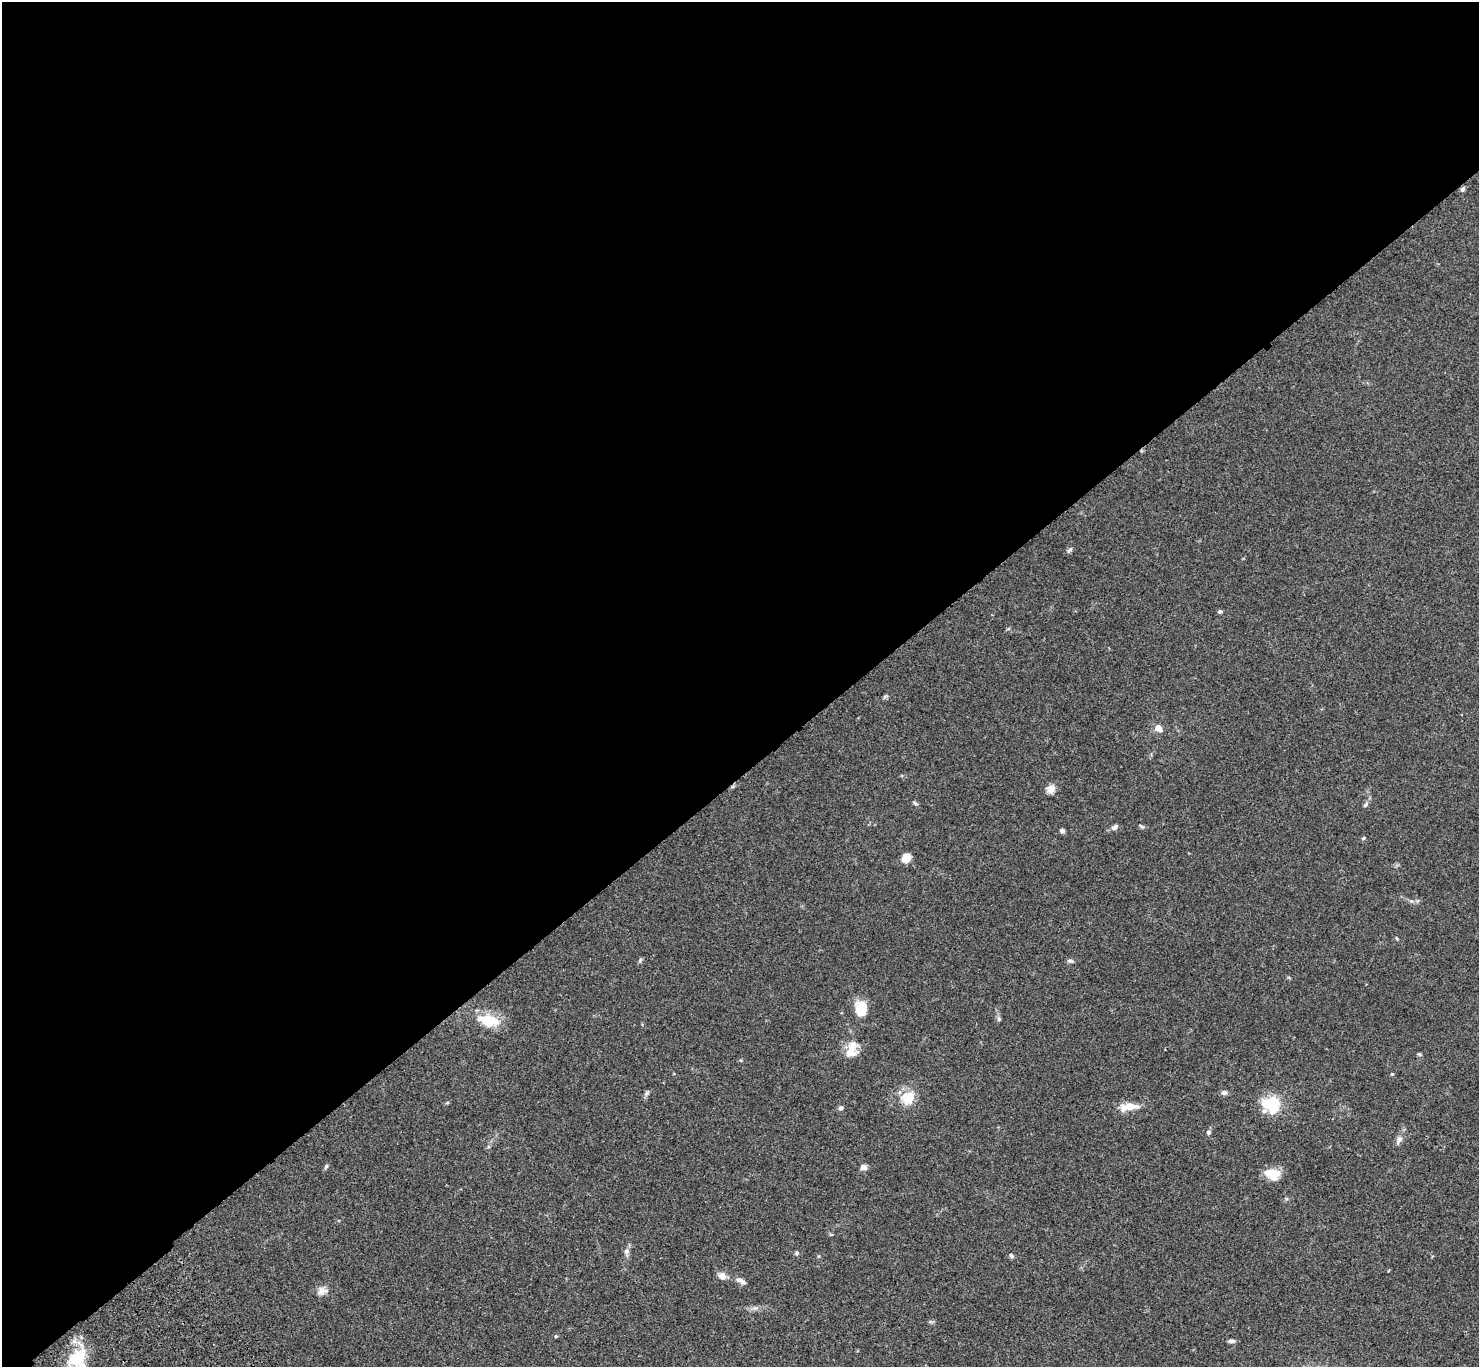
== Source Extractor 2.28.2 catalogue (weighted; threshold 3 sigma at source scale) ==
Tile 2 of 4 x 4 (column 2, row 1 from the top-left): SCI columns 1580-3056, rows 4481-5845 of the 6108 x 6089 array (HDU 1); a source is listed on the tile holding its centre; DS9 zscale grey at full resolution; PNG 1481 x 1369 px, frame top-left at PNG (2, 2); no overlay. Shown black and unused: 57% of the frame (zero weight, under 3 of 4 exposures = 6% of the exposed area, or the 3 px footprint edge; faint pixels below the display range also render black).
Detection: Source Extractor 2.28.2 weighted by HDU 2 'WHT'; one run over the whole footprint, this tile lists its part. Background 0.059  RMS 0.0051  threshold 0.0231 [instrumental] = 3 sigma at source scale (4.5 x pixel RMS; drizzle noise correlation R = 1.50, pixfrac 1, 0.05/0.05 arcsec/px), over >= 5 px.
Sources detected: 45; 3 inside a brighter listed object's ellipse — not listed separately; the other 42 listed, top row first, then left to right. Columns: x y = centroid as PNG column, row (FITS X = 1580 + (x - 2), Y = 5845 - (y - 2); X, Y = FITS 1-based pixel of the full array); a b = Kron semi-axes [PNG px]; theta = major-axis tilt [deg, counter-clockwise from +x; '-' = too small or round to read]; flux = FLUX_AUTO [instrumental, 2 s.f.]
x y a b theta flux
1462 189 6 5 - 1.1
1069 550 9 3 40 0.8
1220 611 5 4 - 1
885 697 7 4 45 0.77
1158 728 11 8 -39 3.2
1051 789 12 10 26 3.2
915 803 7 3 -53 0.73
1365 805 7 5 37 1
1141 826 9 4 -26 0.8
1114 827 9 6 31 1.7
1062 831 6 5 - 1.3
1363 838 5 4 - 0.61
906 858 9 7 46 6.1
1411 901 6 5 - 0.89
640 960 6 5 - 0.81
1070 961 8 5 -12 1.2
861 1009 16 13 -90 11
999 1019 6 5 - 0.86
488 1021 27 15 -15 13
850 1052 19 16 41 6.6
1419 1054 6 4 -22 0.67
1392 1074 4 4 - 0.5
1224 1092 8 6 -11 1.4
647 1093 8 5 49 1.2
907 1098 19 17 34 9.6
1270 1103 23 15 23 16
1129 1107 26 9 6 6.9
841 1108 6 6 - 1.1
1208 1132 6 5 - 1
1399 1139 13 7 55 2.5
326 1166 7 4 63 0.84
863 1167 8 7 - 2.1
1272 1174 18 12 -16 8.1
626 1251 8 7 - 1.6
797 1253 6 5 - 0.75
1011 1255 7 5 -57 0.98
722 1276 9 8 - 3.1
740 1281 15 6 -31 2.4
321 1291 13 9 75 3
556 1336 4 4 - 0.53
1232 1341 9 4 -1 1.3
77 1359 37 17 56 20
Overlapping masked pixels (flux is a lower limit): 1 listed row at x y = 1462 189
Isophote crosses this tile's border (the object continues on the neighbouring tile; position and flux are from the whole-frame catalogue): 1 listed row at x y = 77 1359